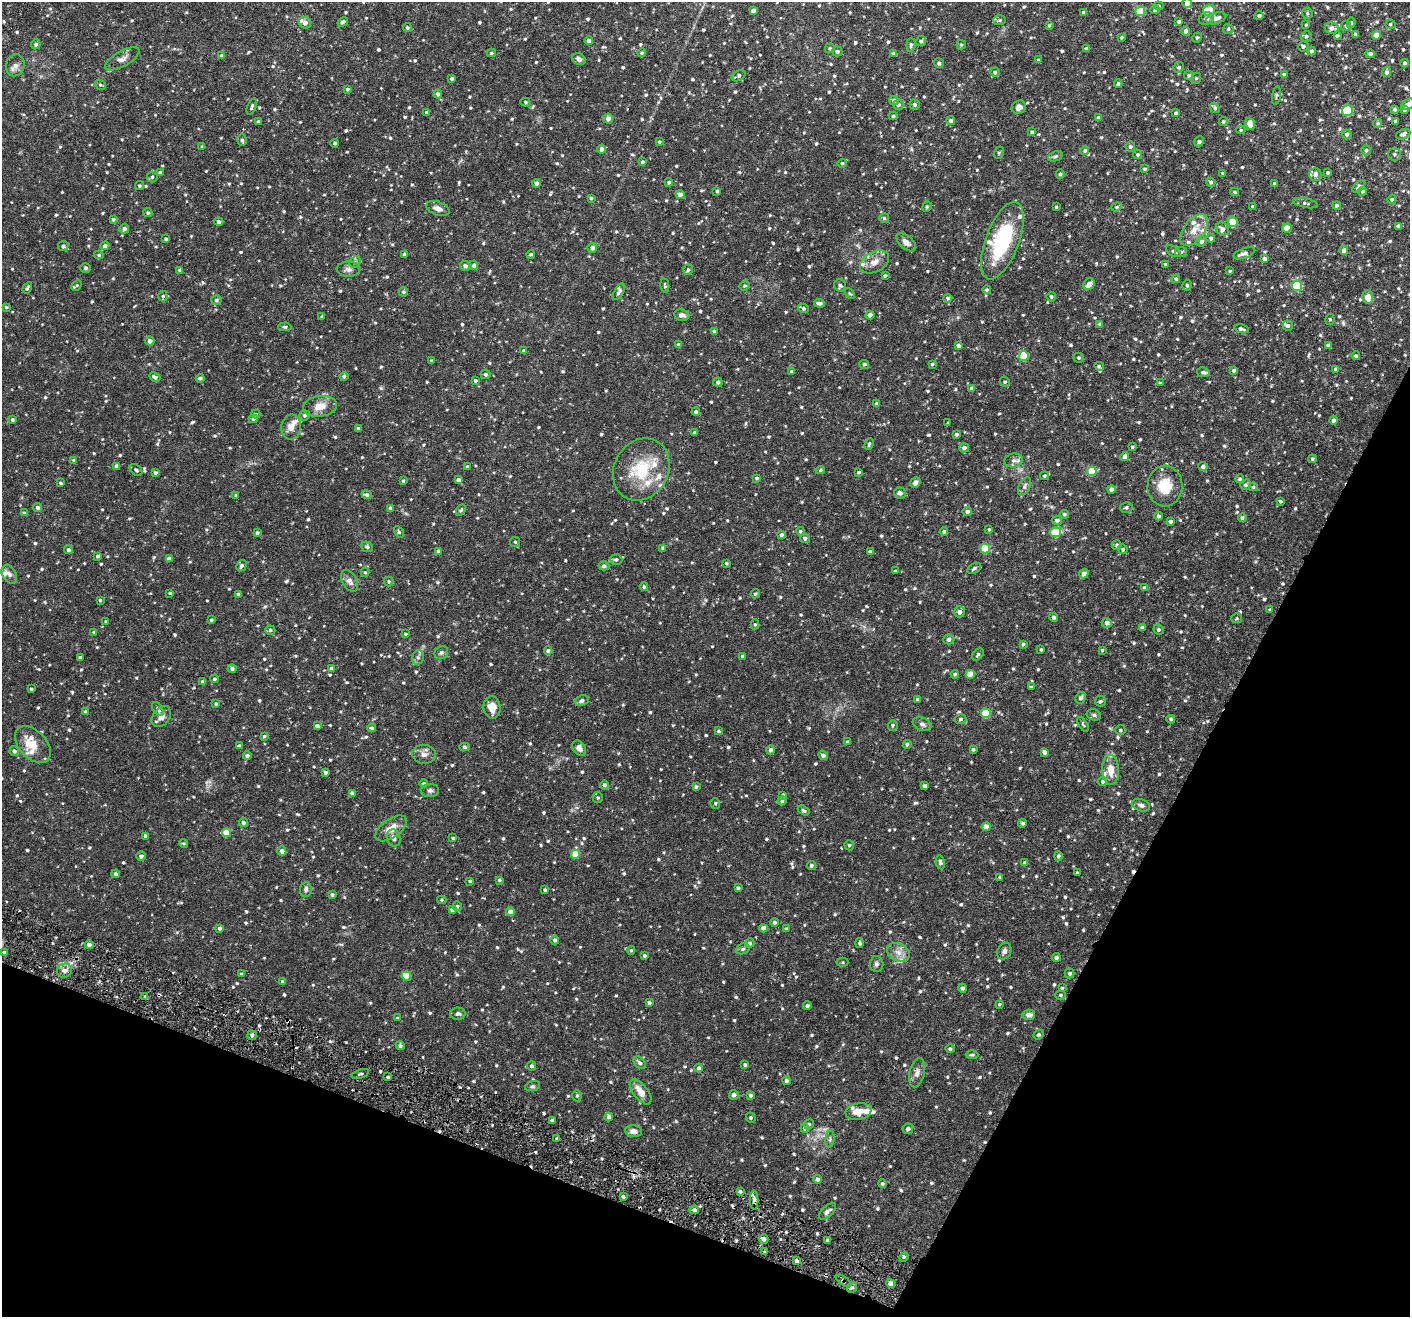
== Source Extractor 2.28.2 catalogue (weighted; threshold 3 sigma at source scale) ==
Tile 15 of 4 x 4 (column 3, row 4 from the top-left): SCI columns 2819-4226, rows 274-1588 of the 5635 x 5672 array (HDU 1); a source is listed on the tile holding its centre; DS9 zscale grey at full resolution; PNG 1412 x 1319 px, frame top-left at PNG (2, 2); each listed source drawn as its Kron ellipse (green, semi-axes under 4 px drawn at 4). Shown black and unused: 22% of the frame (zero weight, under 3 of 6 exposures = <1% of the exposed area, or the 3 px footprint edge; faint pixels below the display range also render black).
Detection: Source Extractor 2.28.2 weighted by HDU 2 'WHT'; one run over the whole footprint, this tile lists its part. Background 0.0326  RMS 0.0027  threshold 0.0109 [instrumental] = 3 sigma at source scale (4.09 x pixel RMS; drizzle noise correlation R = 1.36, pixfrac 0.8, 0.05/0.05 arcsec/px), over >= 5 px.
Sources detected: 1066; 1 too faint to see at this stretch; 6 cosmic-ray / hot-pixel residue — neither listed nor drawn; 27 inside a brighter listed object's ellipse — not listed separately; of the other 1032, all 500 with FLUX_AUTO >= 0.311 (the completeness limit of this list) listed and drawn (532 fainter detections not listed), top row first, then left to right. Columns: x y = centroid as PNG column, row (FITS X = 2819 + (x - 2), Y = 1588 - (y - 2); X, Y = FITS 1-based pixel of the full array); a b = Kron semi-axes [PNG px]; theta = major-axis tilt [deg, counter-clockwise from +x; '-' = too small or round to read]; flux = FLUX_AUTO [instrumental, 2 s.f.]
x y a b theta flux
1187 3 5 5 - 1.6
1158 6 5 4 - 0.33
753 10 4 4 - 0.93
1155 10 5 4 - 0.34
1140 11 5 5 - 9.1
1209 11 6 5 - 5.9
1084 12 4 3 - 0.48
1307 13 5 5 - 0.39
1259 16 4 4 - 0.43
1216 18 10 5 18 1.5
1206 19 7 6 - 0.52
1000 20 6 5 - 0.39
343 22 5 3 - 0.63
1179 22 4 4 - 0.52
305 23 6 5 - 1.2
1351 23 5 4 - 0.36
1390 24 5 4 - 0.34
1049 25 3 3 - 0.31
1306 25 4 3 - 0.33
1346 26 5 5 - 0.35
407 27 4 4 - 0.32
1332 28 7 6 - 1.1
1228 29 5 5 - 0.36
1186 31 4 4 - 1
1355 34 3 3 - 0.6
1376 35 4 4 - 2
1306 36 5 5 - 0.54
1337 36 4 3 - 0.39
1121 37 4 4 - 0.36
1197 37 5 4 - 0.39
589 41 4 4 - 0.87
921 41 5 5 - 0.52
36 44 5 4 - 0.53
911 45 7 4 84 0.46
961 45 5 4 - 0.32
1303 46 5 5 - 0.48
830 48 5 4 - 0.35
1086 49 4 4 - 0.66
837 51 5 5 - 0.5
1312 51 4 4 - 0.51
491 53 4 3 - 0.34
642 53 4 4 - 0.32
893 53 4 4 - 0.39
1370 54 4 4 - 0.64
221 56 4 4 - 0.42
122 59 19 7 30 1.4
579 59 7 5 -27 0.78
1038 60 4 3 - 0.31
939 63 5 4 - 0.55
1405 63 4 4 - 0.54
15 65 11 9 75 1.1
1179 67 5 5 - 0.39
995 72 4 4 - 0.51
1387 72 5 4 - 0.66
1189 75 5 4 - 0.54
1284 75 4 4 - 0.62
738 76 7 5 29 0.53
452 78 4 3 - 0.45
1196 78 6 4 67 0.35
1118 84 4 4 - 0.55
100 85 6 5 - 0.35
348 89 4 4 - 0.38
438 94 4 4 - 0.64
1276 96 9 3 81 0.33
894 100 5 4 - 0.97
525 102 5 4 - 0.36
1408 104 7 5 32 2.5
898 105 5 5 - 0.67
915 105 5 5 - 0.54
252 107 8 3 69 0.43
1019 107 7 6 - 1.1
1215 108 5 4 - 0.49
1395 109 4 4 - 0.45
1404 110 4 3 - 0.46
1347 111 5 5 - 12
427 112 3 3 - 0.54
1176 113 4 3 - 0.4
893 116 4 4 - 0.36
1098 118 4 3 - 0.81
608 119 5 4 - 1.1
951 121 4 4 - 0.65
1395 121 4 3 - 0.62
258 122 3 3 - 0.43
1223 122 4 4 - 0.41
1378 123 5 4 - 0.32
1250 124 6 4 -70 2.2
1241 130 4 4 - 0.32
1032 132 4 4 - 0.4
1347 134 4 4 - 0.68
1403 134 7 5 22 0.68
242 140 6 5 - 0.5
1199 141 5 4 - 0.68
659 142 4 3 - 0.35
335 143 4 4 - 0.36
202 146 3 3 - 0.32
1130 147 5 5 - 0.51
602 149 4 4 - 1
1085 150 4 4 - 0.43
1366 150 5 5 - 0.52
999 153 6 5 - 0.33
1394 154 6 6 - 0.54
1138 155 4 4 - 0.38
1055 156 8 4 20 0.41
642 162 4 4 - 0.48
842 163 5 4 - 0.33
1145 169 4 3 - 0.33
160 172 4 4 - 0.55
1223 173 3 3 - 0.39
1328 173 3 3 - 0.36
1060 174 4 3 - 0.36
1315 174 6 6 - 1.3
152 177 5 5 - 0.43
669 182 4 4 - 0.41
1211 182 4 4 - 0.47
537 183 4 4 - 0.77
1274 183 3 3 - 0.34
139 186 4 4 - 0.32
1359 187 7 5 44 0.72
717 191 3 3 - 0.32
1363 191 4 4 - 0.35
1235 192 4 3 - 0.36
680 194 4 4 - 1.6
591 198 3 3 - 0.36
1392 199 4 4 - 0.39
1305 203 13 4 -11 0.59
1336 205 4 4 - 0.58
927 207 5 4 - 0.32
1056 207 3 3 - 0.33
1117 207 5 4 - 0.31
1253 207 3 3 - 0.42
438 209 12 6 -19 1.2
148 213 5 4 - 0.4
884 218 5 5 - 0.36
113 219 4 4 - 0.41
219 222 4 4 - 0.7
1232 222 5 5 - 4.6
1398 226 4 4 - 0.59
1287 228 4 4 - 3.8
124 229 5 5 - 0.73
1222 229 7 6 - 1.2
1194 230 18 10 54 3
1211 238 4 4 - 0.45
166 239 3 3 - 0.4
1002 241 41 16 69 17
1202 241 5 5 - 0.66
906 242 11 6 -41 1.2
63 246 5 5 - 0.63
105 246 4 4 - 0.64
592 248 5 4 - 0.91
1344 250 4 4 - 1.2
1173 251 8 5 -33 0.49
1181 252 6 5 - 0.44
1244 253 11 5 19 0.91
405 254 4 3 - 0.58
531 254 4 4 - 0.36
99 255 5 4 - 0.31
1264 259 4 4 - 0.73
355 262 6 5 - 0.45
875 262 16 10 28 2
1165 264 4 3 - 0.32
474 265 4 4 - 0.71
465 266 5 5 - 0.74
85 268 5 5 - 0.37
348 269 11 7 1 0.92
180 270 3 3 - 0.5
688 270 5 4 - 0.49
1230 271 3 3 - 0.32
885 275 4 3 - 0.42
1176 279 4 4 - 0.4
1089 284 6 5 - 1
77 285 6 4 44 0.32
665 285 7 4 -79 0.36
840 285 6 5 - 0.44
1187 285 5 4 - 0.41
745 286 5 4 - 0.34
1297 286 5 5 - 13
27 288 6 3 58 0.41
987 290 4 4 - 0.34
403 292 5 4 - 0.36
619 292 9 4 60 0.73
850 293 6 4 -47 0.32
163 296 5 4 - 0.38
1051 297 5 4 - 0.39
1368 297 6 5 - 2
948 298 4 4 - 0.52
216 300 5 5 - 0.5
819 303 5 3 - 0.81
6 307 4 3 - 0.32
803 308 6 4 -28 0.45
682 315 8 5 -7 0.89
870 315 4 4 - 1.1
322 316 4 3 - 0.38
1330 319 5 4 - 0.35
1100 324 4 4 - 0.61
1288 326 5 5 - 0.71
285 327 6 3 0 0.41
1241 329 7 3 -14 0.53
714 331 4 3 - 0.45
150 341 4 4 - 1
679 345 4 4 - 0.63
958 345 4 3 - 0.74
1328 345 4 3 - 0.76
524 351 4 4 - 0.58
1024 356 5 5 - 11
1356 356 4 4 - 0.42
1079 358 5 5 - 0.35
431 361 3 3 - 0.34
864 364 5 4 - 0.41
932 364 4 4 - 0.36
1099 366 5 3 - 0.38
1336 369 4 4 - 0.6
1234 370 4 4 - 0.48
792 372 4 4 - 0.56
1203 372 6 5 - 0.63
486 374 5 5 - 0.44
344 376 4 4 - 0.38
155 377 6 4 -27 0.68
200 378 4 4 - 0.53
475 380 3 3 - 0.39
718 382 5 4 - 0.57
1005 382 5 4 - 0.36
1160 383 4 3 - 0.37
972 388 4 4 - 0.56
876 404 4 3 - 0.45
320 406 17 10 8 2.9
696 412 4 4 - 0.47
256 414 4 3 - 0.35
305 415 5 5 - 0.51
12 419 3 3 - 0.34
253 419 4 3 - 0.38
1333 420 4 4 - 0.6
948 423 3 3 - 0.31
291 427 12 10 85 1.8
358 428 3 3 - 0.39
695 433 3 3 - 0.42
956 434 4 3 - 0.45
869 444 6 4 68 0.42
1132 447 4 3 - 0.39
964 448 5 4 - 0.79
1125 456 4 4 - 1.4
1312 459 4 4 - 0.32
74 460 4 3 - 0.36
1013 460 9 7 11 0.93
117 466 4 4 - 0.9
467 467 4 3 - 0.53
1203 467 4 4 - 0.76
136 470 7 5 -38 0.45
641 470 32 27 62 10
820 470 5 4 - 0.34
1092 471 5 4 - 6.4
859 472 3 3 - 0.37
155 473 4 4 - 0.51
1045 476 4 4 - 0.36
756 478 4 4 - 0.35
1240 479 4 4 - 0.45
458 480 4 4 - 0.98
403 481 3 3 - 0.32
61 483 3 3 - 0.38
915 483 6 5 - 0.91
1246 485 5 5 - 0.51
1024 486 10 5 64 0.69
1165 486 20 17 87 5.5
1253 487 4 4 - 0.39
1111 489 4 4 - 1.2
900 493 6 5 - 0.68
236 495 3 3 - 0.44
367 495 5 4 - 0.52
1280 501 4 3 - 0.33
37 507 4 4 - 0.56
1126 507 6 5 - 0.43
391 508 4 4 - 0.4
461 510 6 4 60 0.37
967 511 5 4 - 0.66
24 513 4 3 - 0.32
1064 514 4 4 - 0.42
1158 516 4 4 - 0.47
1242 518 4 4 - 0.44
1057 520 5 4 - 0.72
1171 521 4 3 - 0.47
989 529 4 3 - 0.34
800 531 4 4 - 0.38
944 531 4 4 - 0.45
399 532 6 4 -61 0.33
1055 532 6 5 - 6.2
257 533 3 3 - 0.49
781 535 4 4 - 0.62
805 538 5 4 - 0.63
515 542 5 5 - 0.38
1117 545 5 4 - 0.39
367 547 6 5 - 0.5
663 548 4 4 - 0.52
985 549 5 4 - 8.5
1123 549 5 5 - 0.46
68 550 4 4 - 0.59
438 551 4 3 - 0.58
870 552 4 4 - 0.83
98 556 4 4 - 0.42
169 559 4 4 - 1.5
616 559 6 5 - 0.56
726 563 3 3 - 0.31
241 566 6 4 59 0.58
604 566 5 4 - 0.61
974 568 7 4 33 0.48
895 571 4 3 - 0.32
365 572 4 4 - 0.32
9 574 10 7 -60 0.91
1084 574 5 4 - 1.5
349 581 11 7 -61 1.1
389 581 5 4 - 0.34
644 587 4 3 - 0.38
1145 588 4 4 - 0.69
170 593 3 3 - 0.32
239 594 4 3 - 0.73
755 594 5 4 - 0.35
100 600 4 4 - 0.37
1270 610 4 4 - 0.42
959 612 5 5 - 1.1
1054 617 4 4 - 0.66
1237 618 5 5 - 0.31
211 620 4 3 - 0.33
106 621 3 3 - 0.32
1107 623 5 5 - 0.75
755 624 5 4 - 0.33
1142 628 4 4 - 0.76
270 630 5 4 - 0.45
1159 630 5 4 - 0.45
94 632 3 3 - 0.33
406 634 4 3 - 0.31
949 639 5 5 - 0.74
1023 644 4 3 - 0.36
1041 650 3 3 - 0.34
1102 650 3 3 - 0.33
548 651 4 4 - 0.68
441 653 7 6 - 0.55
978 654 7 5 45 0.42
743 656 3 3 - 0.59
80 657 3 3 - 0.33
418 657 7 6 - 0.68
331 668 4 4 - 0.7
232 669 4 4 - 0.58
955 674 4 4 - 0.37
970 674 4 4 - 4.4
214 679 4 4 - 0.37
203 681 4 3 - 0.59
1031 687 4 3 - 0.32
31 689 3 3 - 0.39
1081 698 6 5 - 0.7
917 699 4 3 - 0.38
582 701 7 5 23 0.76
1100 701 5 5 - 0.49
216 704 4 4 - 0.42
492 707 11 8 -83 2.3
158 709 8 4 -57 0.61
86 712 3 3 - 0.44
986 713 5 5 - 8.1
1094 715 7 5 -16 0.46
161 717 11 8 53 1.5
961 719 6 5 - 0.5
1171 719 4 4 - 0.34
922 724 10 6 -20 0.88
1083 724 8 4 -58 0.36
893 725 5 5 - 0.35
317 726 4 3 - 0.7
372 728 4 4 - 0.41
1120 730 5 5 - 0.43
719 731 4 3 - 0.43
264 736 4 4 - 0.34
848 742 4 3 - 0.44
907 744 4 4 - 0.37
33 745 22 13 -47 3.6
239 746 4 3 - 0.53
464 747 5 4 - 0.33
579 748 8 6 -52 1.1
973 749 3 3 - 0.43
770 750 4 4 - 0.71
14 751 5 5 - 0.64
1044 752 4 4 - 1.1
424 754 12 9 -5 1.3
823 755 5 4 - 0.7
247 756 4 4 - 0.62
1111 770 15 8 -86 2.8
326 772 3 3 - 0.58
1102 781 5 4 - 0.48
424 783 4 4 - 0.47
604 785 4 4 - 0.58
924 786 4 4 - 0.7
696 787 3 3 - 0.37
430 791 9 6 3 0.69
352 793 4 4 - 0.79
783 795 4 3 - 0.42
598 798 5 5 - 0.39
782 801 4 4 - 0.56
715 803 5 5 - 0.33
1141 805 9 6 -17 0.69
804 810 6 4 -33 0.42
243 823 4 4 - 0.52
1023 823 4 4 - 0.46
986 827 4 4 - 2.6
391 828 18 9 35 2.6
226 833 4 4 - 4.3
146 836 4 3 - 0.71
394 838 8 6 -74 0.82
453 838 4 3 - 0.47
184 843 4 4 - 0.31
849 845 5 4 - 0.38
282 851 5 4 - 0.77
575 854 4 4 - 5.1
141 856 5 5 - 0.7
1058 856 5 4 - 0.46
940 862 7 4 -80 0.52
1025 863 4 4 - 0.75
811 865 5 4 - 0.5
1077 873 3 3 - 0.4
116 874 4 4 - 0.63
1000 877 3 3 - 0.38
499 880 4 3 - 0.4
470 881 3 3 - 0.37
738 888 4 4 - 0.56
306 889 7 5 84 0.73
545 890 4 3 - 0.42
332 895 4 4 - 0.42
442 900 5 4 - 0.36
457 906 5 4 - 0.38
452 910 4 4 - 0.92
510 912 4 4 - 1.6
774 922 4 4 - 0.51
220 928 4 4 - 0.62
764 928 4 4 - 2.1
786 929 4 3 - 0.36
555 940 4 4 - 0.6
750 943 5 4 - 0.49
860 943 5 4 - 0.39
89 944 4 4 - 1.2
743 949 7 5 22 0.44
631 950 4 3 - 0.32
1004 951 9 6 64 0.77
4 952 3 3 - 0.44
898 952 12 8 -27 1.7
644 956 4 3 - 0.43
1056 957 4 4 - 0.5
843 962 6 4 0 0.33
876 964 8 7 - 0.56
65 970 8 7 - 1
241 974 3 3 - 0.34
1070 974 5 5 - 0.51
406 976 5 4 - 5.3
283 982 4 4 - 0.83
962 988 4 4 - 0.54
1062 988 3 3 - 0.32
1060 995 5 4 - 0.41
145 996 4 4 - 0.33
649 1003 4 3 - 0.53
999 1004 4 3 - 0.33
807 1006 4 4 - 0.45
458 1014 8 6 1 0.65
1028 1015 7 5 1 1.2
397 1018 4 3 - 0.34
1038 1034 5 4 - 0.48
252 1035 5 5 - 0.66
400 1046 4 4 - 0.53
950 1049 4 4 - 0.45
972 1055 6 3 -1 0.33
640 1063 7 5 -43 0.61
745 1065 3 3 - 0.42
531 1066 4 4 - 0.52
699 1068 4 4 - 0.53
917 1073 15 7 77 1.2
360 1074 9 3 19 0.45
388 1077 3 3 - 0.54
786 1081 4 4 - 0.56
532 1086 8 4 15 0.43
640 1092 15 7 -52 2.5
734 1095 5 5 - 0.83
750 1095 4 3 - 0.53
577 1096 6 4 -90 0.41
858 1111 13 8 10 2.7
609 1117 4 4 - 0.56
751 1118 5 4 - 0.38
552 1120 3 3 - 0.66
809 1124 5 4 - 0.37
805 1128 4 4 - 0.54
908 1129 5 5 - 0.61
634 1131 8 6 -7 1.2
557 1139 4 3 - 0.31
830 1139 8 4 84 0.47
817 1179 4 4 - 0.67
882 1184 4 4 - 0.39
740 1191 4 3 - 0.52
623 1197 3 3 - 0.54
754 1200 9 4 -88 0.82
694 1210 5 4 - 0.75
827 1211 10 5 42 0.8
764 1239 4 4 - 0.91
827 1240 4 3 - 0.34
765 1252 4 3 - 0.31
904 1257 5 4 - 0.35
797 1261 4 4 - 0.64
844 1281 9 3 -35 0.4
891 1283 4 4 - 2.3
852 1287 5 4 - 0.51
Overlapping masked pixels (flux is a lower limit): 3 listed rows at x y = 145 996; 754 1200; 844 1281
Isophote crosses this tile's border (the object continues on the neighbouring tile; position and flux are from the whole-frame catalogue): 2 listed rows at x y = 1187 3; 1408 104